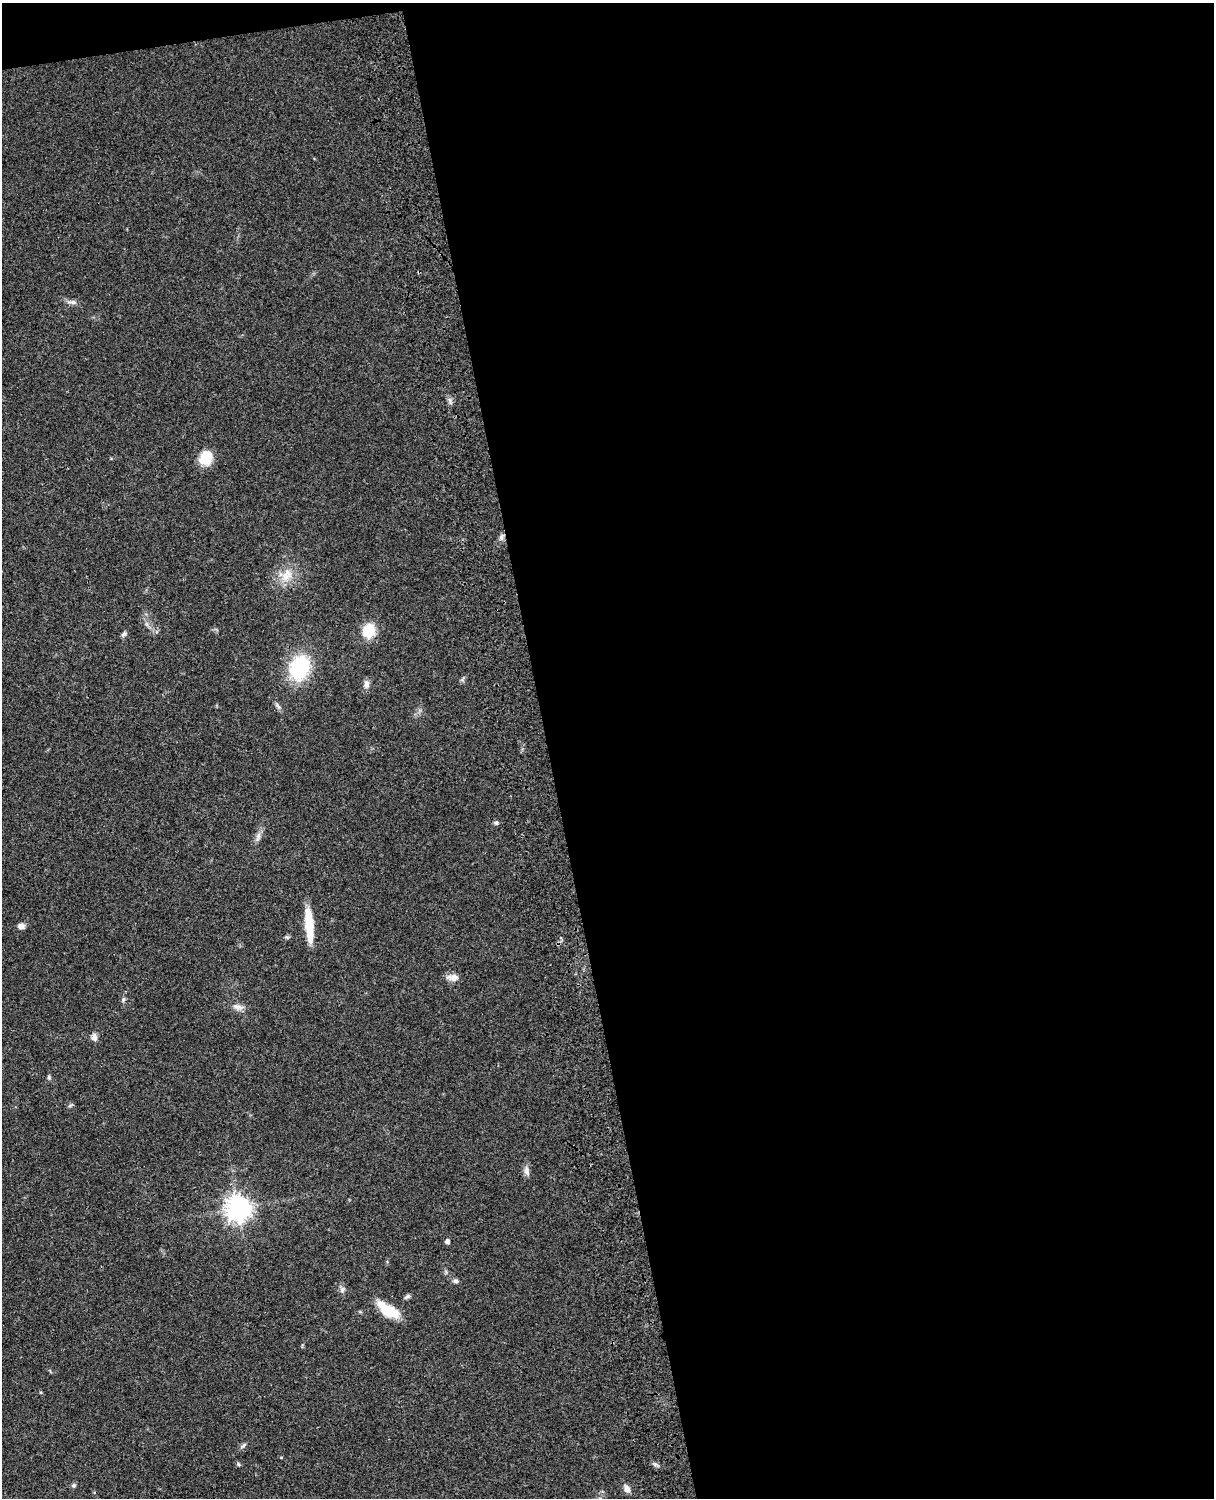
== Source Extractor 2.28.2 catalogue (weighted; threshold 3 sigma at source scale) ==
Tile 4 of 4 x 3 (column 4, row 1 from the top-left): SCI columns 3759-4970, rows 3269-4764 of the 5089 x 4927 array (HDU 1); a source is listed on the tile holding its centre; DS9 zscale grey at full resolution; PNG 1216 x 1500 px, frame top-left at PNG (2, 3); no overlay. Shown black and unused: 56% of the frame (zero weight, under 3 of 4 exposures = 6% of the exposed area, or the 3 px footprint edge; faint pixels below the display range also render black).
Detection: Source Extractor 2.28.2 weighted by HDU 2 'WHT'; one run over the whole footprint, this tile lists its part. Background 0.0901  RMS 0.0061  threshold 0.0276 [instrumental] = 3 sigma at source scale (4.5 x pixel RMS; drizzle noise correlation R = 1.50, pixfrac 1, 0.05/0.05 arcsec/px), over >= 5 px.
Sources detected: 27; all 27 listed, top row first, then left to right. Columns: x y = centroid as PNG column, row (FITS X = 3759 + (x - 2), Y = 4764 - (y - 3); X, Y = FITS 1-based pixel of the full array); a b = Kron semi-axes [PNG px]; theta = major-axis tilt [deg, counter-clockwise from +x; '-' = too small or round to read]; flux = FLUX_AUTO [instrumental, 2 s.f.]
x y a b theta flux
72 302 14 5 -3 2.5
205 458 15 13 57 13
501 537 7 4 90 1.6
286 575 20 14 50 10
369 630 13 11 65 16
124 634 8 5 43 1.4
299 667 19 15 68 55
366 685 10 8 87 2.7
496 823 7 5 -67 1.1
258 835 10 6 81 2.5
309 925 32 7 -85 23
21 926 9 6 0 2.4
453 977 16 8 -1 3.9
123 1000 7 4 60 1
238 1007 15 7 -14 3.5
94 1037 10 7 84 2.6
49 1077 6 5 - 0.9
527 1171 14 7 -80 2.8
238 1208 8 8 - 600
447 1241 4 4 - 2.7
455 1281 8 5 -3 1.4
407 1296 9 5 32 1.4
388 1310 27 11 -33 16
243 1445 9 5 42 1.4
238 1464 5 5 - 0.83
74 1486 6 5 - 1.2
627 1488 11 7 -63 3.2